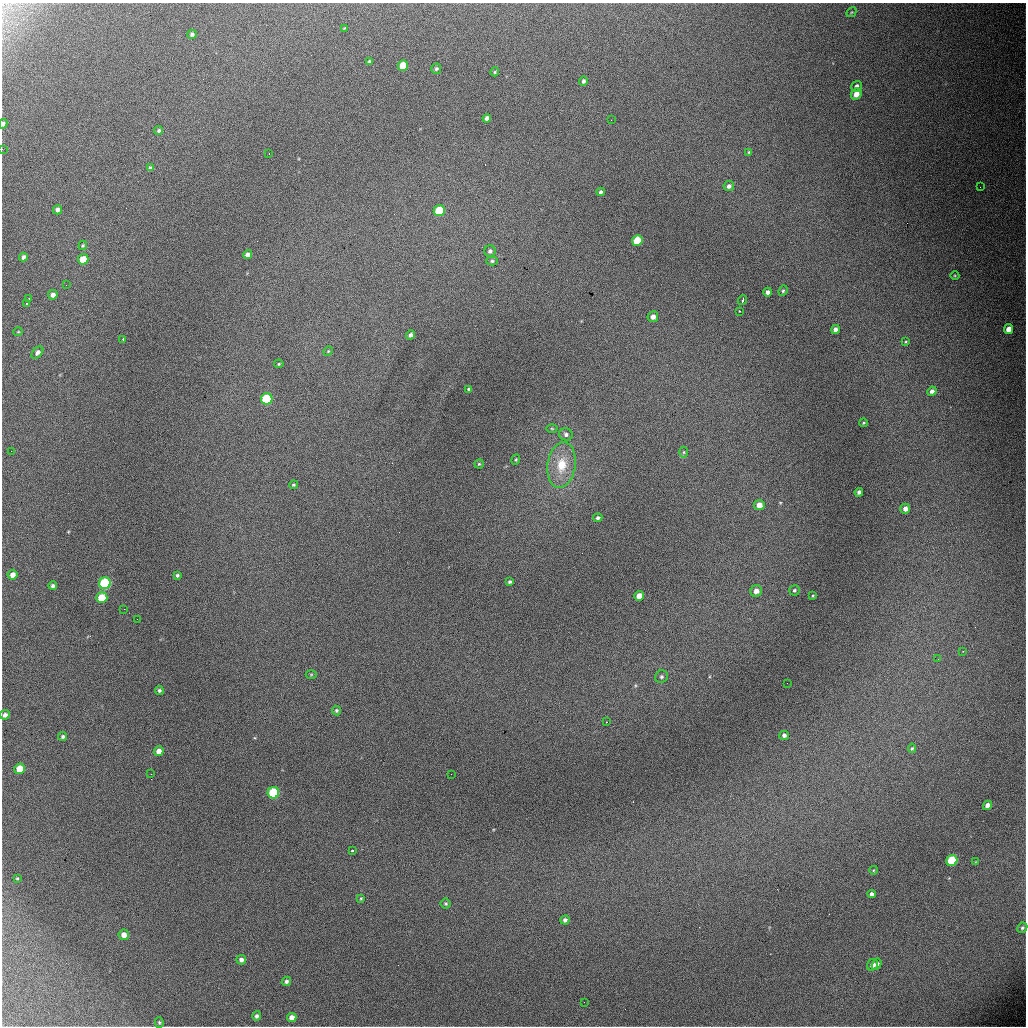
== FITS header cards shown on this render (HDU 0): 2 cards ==
NAXIS1  =                 1024 / length of data axis 1
NAXIS2  =                 1024 / length of data axis 2

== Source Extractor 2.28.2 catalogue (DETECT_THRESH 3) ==
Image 1024 x 1024 px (HDU 0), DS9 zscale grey, 1 PNG px = 1 image px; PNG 1028 x 1028 px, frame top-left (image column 1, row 1024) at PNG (2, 3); each listed source drawn as its Kron ellipse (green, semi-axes under 4 px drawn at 4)
Background 4980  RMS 53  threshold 158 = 3 sigma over >= 5 px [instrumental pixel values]
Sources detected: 114; all 114 listed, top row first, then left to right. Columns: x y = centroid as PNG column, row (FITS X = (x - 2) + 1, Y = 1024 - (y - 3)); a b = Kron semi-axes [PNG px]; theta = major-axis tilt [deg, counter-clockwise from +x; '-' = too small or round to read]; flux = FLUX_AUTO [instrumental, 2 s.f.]
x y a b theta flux
851 12 5 3 - 3200
344 28 3 2 - 2400
192 34 5 4 - 9000
369 61 4 3 - 4900
403 65 5 5 - 72000
436 69 5 5 - 6500
495 72 4 3 - 4100
583 81 4 4 - 8300
857 86 5 5 - 12000
856 94 6 5 - 30000
487 118 4 4 - 13000
611 120 2 2 - 1500
3 124 5 4 - 9500
159 131 5 4 - 6600
2 149 3 2 - 3100
749 152 4 4 - 3900
269 153 3 2 - 3700
150 168 4 3 - 7500
729 186 5 5 - 12000
980 187 3 2 - 3000
601 192 4 4 - 7500
57 210 5 4 - 12000
439 211 5 5 - 160000
637 240 5 5 - 110000
83 245 4 3 - 3900
490 251 6 5 - 11000
248 255 5 4 - 19000
23 257 4 4 - 11000
83 259 5 5 - 78000
492 261 6 4 0 6400
955 276 4 3 - 3100
66 285 2 2 - 5800
783 291 5 4 - 5100
768 292 4 4 - 13000
53 295 5 4 - 16000
29 298 2 2 - 2400
743 300 5 2 - 5300
26 304 3 2 - 3300
739 311 3 2 - 5200
653 317 5 5 - 17000
835 329 4 4 - 14000
1008 329 5 4 - 31000
18 332 5 3 - 2700
411 335 5 4 - 12000
123 339 3 2 - 2200
906 342 4 3 - 3700
328 351 5 4 - 3900
37 353 7 4 48 14000
279 364 5 4 - 3700
469 389 4 3 - 5800
932 391 5 4 - 14000
267 399 6 5 - 270000
864 423 4 3 - 3700
552 428 5 3 - 3600
566 434 7 6 - 11000
11 451 2 2 - 7300
684 452 5 3 - 4100
516 460 5 4 - 4100
479 464 4 4 - 4500
561 465 23 14 81 92000
293 485 4 3 - 4800
859 492 4 4 - 10000
759 505 5 5 - 29000
905 509 5 4 - 20000
598 518 4 3 - 6900
13 575 5 5 - 23000
177 575 3 3 - 5900
510 582 4 3 - 6500
105 583 6 5 - 380000
53 586 4 4 - 9400
794 590 5 5 - 6200
756 591 6 5 - 22000
639 596 5 4 - 30000
813 596 3 3 - 3500
102 598 5 5 - 100000
124 609 2 2 - 11000
137 619 2 2 - 3700
963 651 3 2 - 1900
938 659 3 2 - 3100
311 674 5 3 - 3400
661 677 6 6 - 8100
787 683 2 2 - 6400
159 690 4 4 - 6500
336 710 5 5 - 6000
5 715 5 4 - 13000
606 722 3 2 - 2000
784 735 5 4 - 9200
63 737 4 4 - 6400
912 748 4 4 - 4800
159 751 5 4 - 23000
20 769 5 5 - 76000
151 774 2 2 - 2900
451 774 2 2 - 2100
273 793 6 5 - 250000
988 805 5 4 - 24000
352 851 3 3 - 8100
952 860 5 5 - 180000
976 862 4 4 - 3200
874 870 4 3 - 2900
17 878 3 2 - 3000
872 894 4 4 - 13000
361 898 4 3 - 3800
446 904 5 5 - 5400
565 920 4 4 - 9600
1022 928 5 4 - 6600
124 935 5 5 - 25000
241 960 5 4 - 14000
877 964 6 4 59 13000
872 965 6 5 - 20000
286 981 5 4 - 7800
584 1002 2 2 - 7700
257 1016 5 4 - 8600
292 1018 5 4 - 23000
159 1022 5 4 - 4700
At the frame edge (FLAGS 8, measured only in part): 2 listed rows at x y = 3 124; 2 149